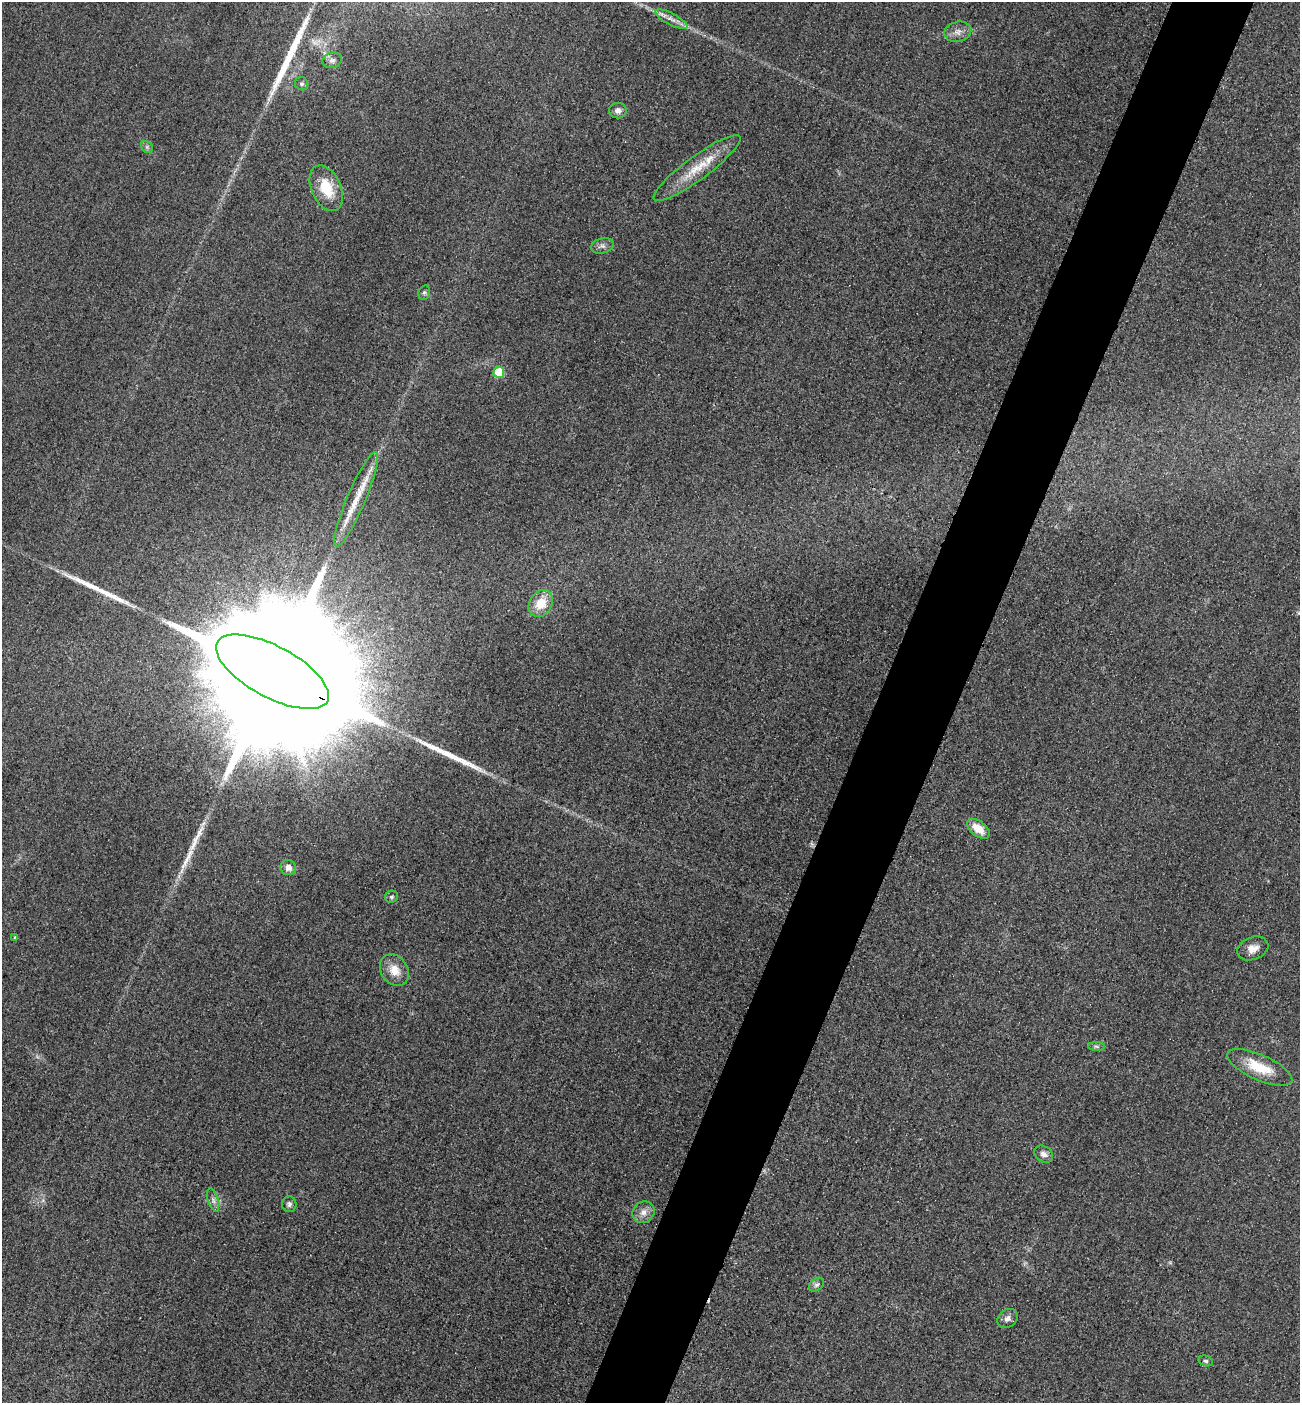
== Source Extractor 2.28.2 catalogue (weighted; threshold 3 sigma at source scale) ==
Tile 10 of 4 x 4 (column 2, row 3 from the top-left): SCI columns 1603-2900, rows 1427-2827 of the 5667 x 5654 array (HDU 1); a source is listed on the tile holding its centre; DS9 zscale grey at full resolution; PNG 1302 x 1405 px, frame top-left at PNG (2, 2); each listed source drawn as its Kron ellipse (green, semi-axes under 4 px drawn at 4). Shown black and unused: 6% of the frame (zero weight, under 3 of 4 exposures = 3% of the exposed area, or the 3 px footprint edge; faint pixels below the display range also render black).
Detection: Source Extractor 2.28.2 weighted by HDU 2 'WHT'; one run over the whole footprint, this tile lists its part. Background 0.0571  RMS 0.017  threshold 0.0754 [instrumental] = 3 sigma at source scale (4.5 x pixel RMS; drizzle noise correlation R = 1.50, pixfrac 1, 0.05/0.05 arcsec/px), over >= 5 px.
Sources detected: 35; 1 inside a brighter object's white glare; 1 cosmic-ray / hot-pixel residue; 4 long thin detections or spike segments (spike, bleed or trail) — neither listed nor drawn; the other 29 listed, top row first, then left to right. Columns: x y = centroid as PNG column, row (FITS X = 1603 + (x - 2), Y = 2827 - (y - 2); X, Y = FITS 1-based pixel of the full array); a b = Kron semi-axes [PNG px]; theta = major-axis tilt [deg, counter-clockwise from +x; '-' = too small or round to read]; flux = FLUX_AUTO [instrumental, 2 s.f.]
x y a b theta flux
671 19 18 6 -28 12
958 32 13 10 14 12
332 60 10 7 14 7
302 84 7 6 - 4
618 111 9 8 - 8.2
147 147 7 5 -46 3.6
697 168 53 12 36 55
326 188 24 14 -66 52
602 246 11 7 14 7.6
424 293 7 5 74 3.7
499 372 5 5 - 77
356 499 51 9 67 47
541 603 14 11 56 36
272 672 62 25 -28 240000
978 829 13 7 -39 30
288 867 8 7 - 13
392 897 6 6 - 3.5
15 937 4 4 - 1.7
1253 948 16 11 20 17
394 970 17 13 -55 26
1096 1046 8 4 -2 3.4
1260 1067 35 12 -24 54
1044 1154 10 8 -34 8.8
213 1200 12 5 -73 6.8
289 1204 8 7 - 5.3
644 1212 11 10 - 13
817 1285 8 6 37 4.6
1008 1318 11 8 36 9
1206 1361 7 5 -16 3.2
Overlapping masked pixels (flux is a lower limit): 1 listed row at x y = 272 672